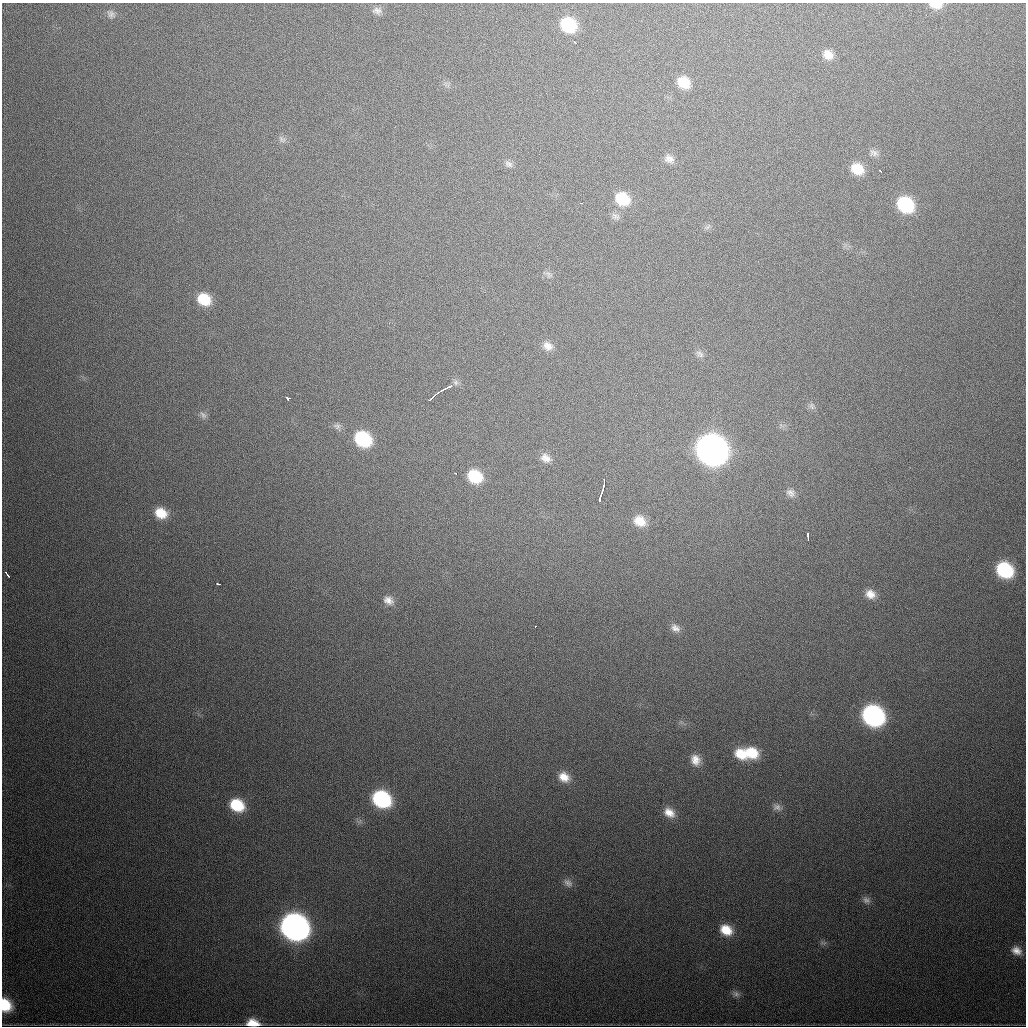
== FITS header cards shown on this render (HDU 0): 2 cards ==
NAXIS1  =                 1024
NAXIS2  =                 1024

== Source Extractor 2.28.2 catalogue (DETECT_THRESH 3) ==
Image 1024 x 1024 px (HDU 0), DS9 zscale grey, 1 PNG px = 1 image px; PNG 1028 x 1028 px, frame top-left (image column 1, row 1024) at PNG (2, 3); no overlay
Background 586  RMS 19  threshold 56.7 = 3 sigma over >= 5 px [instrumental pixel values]
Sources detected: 67; all 67 listed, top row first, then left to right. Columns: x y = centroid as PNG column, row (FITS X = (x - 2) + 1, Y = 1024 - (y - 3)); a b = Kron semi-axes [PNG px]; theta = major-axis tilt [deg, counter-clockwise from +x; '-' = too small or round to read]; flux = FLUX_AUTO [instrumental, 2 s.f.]
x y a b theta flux
936 5 14 7 -4 1.5e+04
377 11 13 10 -8 7.6e+03
111 14 13 10 -45 6.8e+03
926 15 3 2 - 2.4e+03
568 25 13 11 -33 6.8e+04
575 42 3 2 - 1.8e+03
828 55 13 11 -33 1.4e+04
683 82 14 11 -34 2.9e+04
282 139 12 7 -43 4.9e+03
874 153 13 9 -20 6.8e+03
669 159 13 10 -36 8.2e+03
509 164 11 7 -30 5.5e+03
857 169 14 11 -30 2.9e+04
880 171 4 3 - 3.2e+03
622 199 15 12 -30 4.4e+04
581 203 3 2 - 1.9e+03
905 204 14 12 -36 9.7e+04
615 216 13 7 -30 5.3e+03
707 227 10 4 34 2.9e+03
549 274 10 7 -40 5.0e+03
204 299 14 11 -30 3.8e+04
548 346 14 11 -34 1.1e+04
700 354 13 7 -37 5.8e+03
456 382 7 7 - 4.1e+03
449 386 6 3 21 3.1e+03
444 389 9 3 28 4.5e+03
434 396 14 2 41 8.5e+03
288 398 4 3 - 5.7e+03
812 406 9 7 -67 4.3e+03
203 415 11 7 -49 5.2e+03
337 426 12 8 -39 5.8e+03
363 439 15 12 -33 9.6e+04
712 450 16 14 -34 1.9e+06
546 458 13 10 -31 1.1e+04
455 473 3 2 - 3.3e+03
475 476 14 11 -30 5.2e+04
603 486 15 3 79 9.8e+03
791 493 14 11 -33 9.2e+03
600 498 8 2 80 3.6e+03
161 513 13 11 -26 2.7e+04
640 521 13 11 -33 2.2e+04
808 536 8 3 -86 4.4e+03
1005 570 13 11 -35 1.0e+05
7 574 7 2 -57 3.7e+03
218 584 4 3 - 2.4e+03
870 594 13 11 -25 1.3e+04
388 600 14 10 -25 1.0e+04
535 626 3 2 - 1.6e+03
675 628 13 9 -32 8.4e+03
873 716 15 12 -33 3.7e+05
751 753 17 13 -27 3.7e+04
741 754 16 11 -39 2.9e+04
695 760 14 12 -66 1.5e+04
564 777 13 10 -34 1.7e+04
381 799 14 11 -30 1.6e+05
237 805 14 11 -29 5.1e+04
777 807 12 9 -16 6.9e+03
669 813 14 11 -34 1.6e+04
568 883 14 9 -41 7.1e+03
866 900 11 9 -41 6.3e+03
295 927 16 14 -32 1.2e+06
726 930 14 11 -28 2.7e+04
823 943 11 4 -11 3.0e+03
1016 951 13 10 -26 1.2e+04
736 994 10 8 -31 5.5e+03
5 1005 13 10 -71 4.2e+04
253 1023 13 7 -5 2.2e+04
At the frame edge (FLAGS 8, measured only in part): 3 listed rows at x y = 936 5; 5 1005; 253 1023